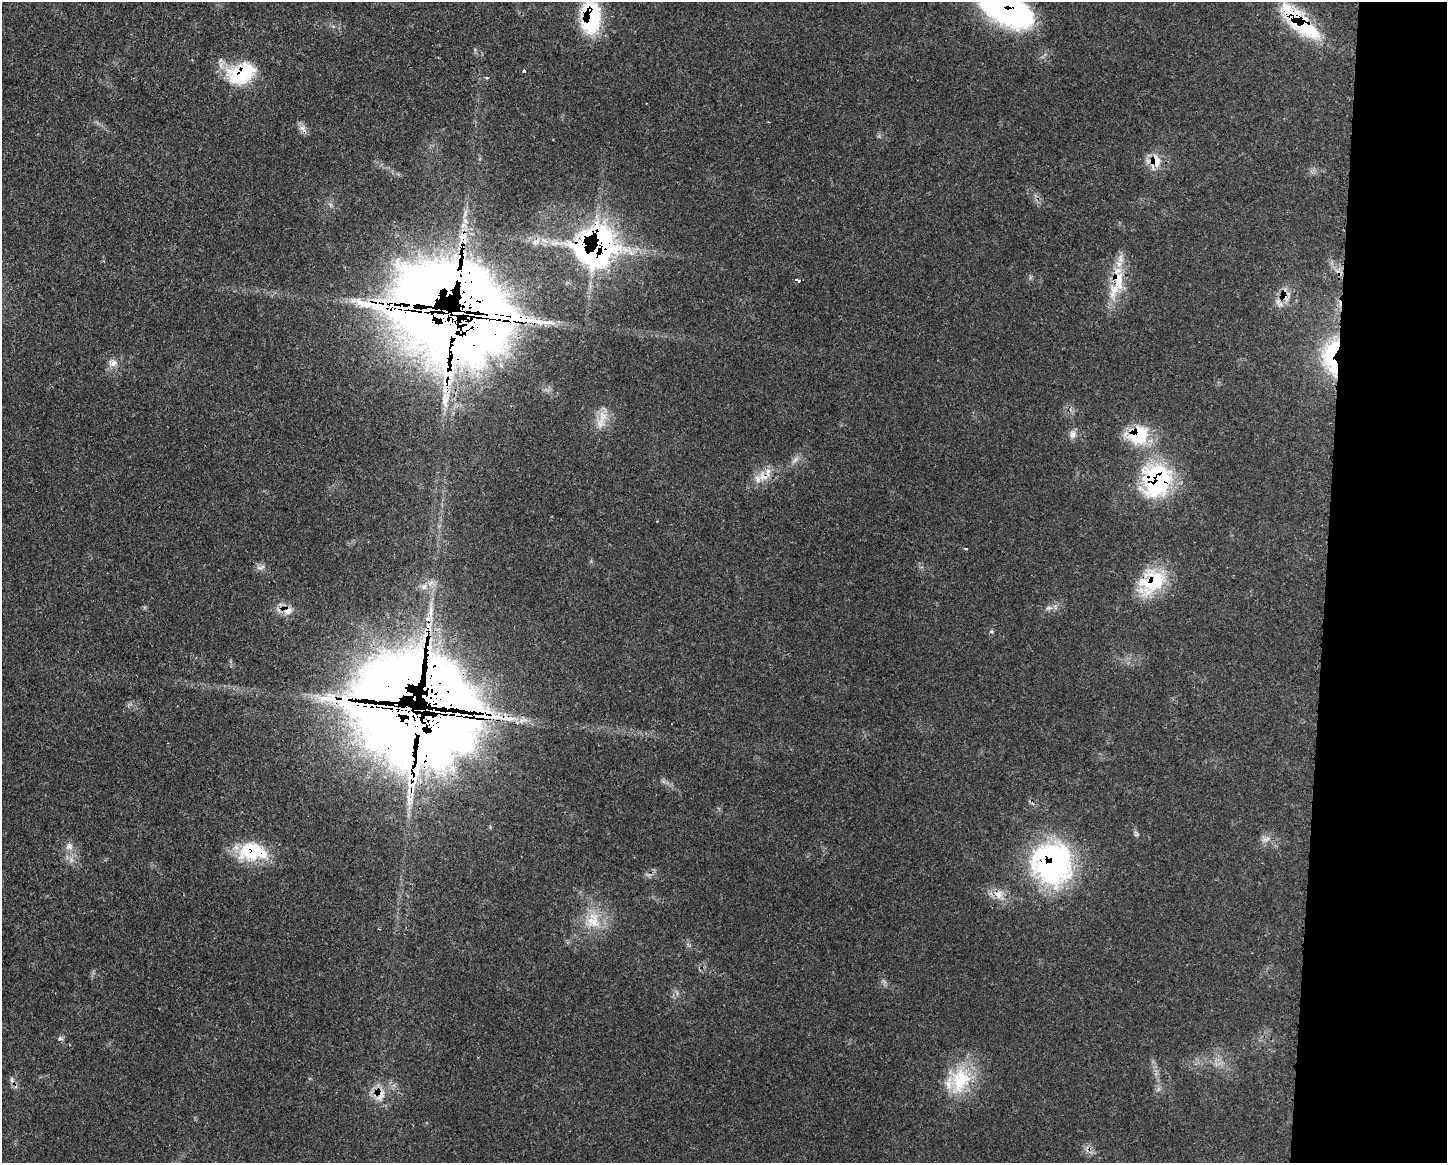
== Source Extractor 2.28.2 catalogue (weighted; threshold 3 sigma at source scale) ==
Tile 9 of 3 x 4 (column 3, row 3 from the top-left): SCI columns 3012-4456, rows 1171-2331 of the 4688 x 4656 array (HDU 1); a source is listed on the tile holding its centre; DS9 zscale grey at full resolution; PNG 1449 x 1165 px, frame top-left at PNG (2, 2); no overlay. Shown black and unused: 9% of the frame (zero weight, under 3 of 4 exposures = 2% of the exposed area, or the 3 px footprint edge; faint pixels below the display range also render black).
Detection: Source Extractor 2.28.2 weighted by HDU 2 'WHT'; one run over the whole footprint, this tile lists its part. Background 0.0546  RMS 0.0033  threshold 0.0148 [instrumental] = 3 sigma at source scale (4.5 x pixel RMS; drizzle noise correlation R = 1.50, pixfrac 1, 0.05/0.05 arcsec/px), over >= 5 px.
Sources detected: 60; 2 inside a brighter object's white glare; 4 cosmic-ray / hot-pixel residue — not listed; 11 inside a brighter listed object's ellipse — not listed separately; the other 43 listed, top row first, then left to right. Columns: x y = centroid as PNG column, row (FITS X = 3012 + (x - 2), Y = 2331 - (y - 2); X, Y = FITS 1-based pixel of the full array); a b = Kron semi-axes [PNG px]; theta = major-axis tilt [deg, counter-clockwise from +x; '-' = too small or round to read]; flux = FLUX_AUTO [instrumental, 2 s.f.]
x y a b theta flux
1007 10 59 28 -25 70
591 17 34 19 -89 29
1306 26 40 22 -41 22
524 71 3 3 - 0.65
241 74 37 25 22 20
487 78 3 3 - 0.88
303 128 12 8 -61 1.8
1156 161 21 15 87 5.7
465 221 9 6 -64 1.3
463 236 12 10 -34 3.9
596 247 32 30 34 140
799 280 5 3 - 4.4
1118 281 36 14 88 11
1284 297 19 10 -59 4.3
452 323 70 48 -38 2000
1333 352 50 26 60 26
113 363 13 9 1 2.4
445 401 22 11 78 5.1
602 420 31 12 72 5.6
1073 434 12 9 84 1.9
1138 435 28 23 5 16
795 460 13 6 48 1.7
763 476 16 11 -22 4.3
1156 480 41 35 76 41
657 521 2 2 - 0.25
965 548 3 2 - 0.83
261 568 14 5 24 1.2
1151 582 40 27 44 19
424 587 10 8 23 2.1
1049 608 9 4 8 1
288 611 13 10 46 3
439 693 129 80 54 1300
328 699 34 10 3 9.8
1136 834 8 7 - 0.75
1266 839 13 6 10 1.7
69 846 10 10 - 2.2
252 850 35 24 21 17
1052 863 51 48 -75 67
999 894 13 12 - 3.6
593 921 25 22 -84 11
60 1038 8 5 -1 0.77
960 1080 41 28 68 19
382 1094 20 7 85 3.4
Overlapping masked pixels (flux is a lower limit): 20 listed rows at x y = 1007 10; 591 17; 1306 26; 241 74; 1156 161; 463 236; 596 247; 1118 281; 1284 297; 452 323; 1333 352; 1138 435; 763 476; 1156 480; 1151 582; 288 611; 439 693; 252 850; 1052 863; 382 1094
Isophote crosses this tile's border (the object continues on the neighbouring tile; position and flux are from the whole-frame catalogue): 2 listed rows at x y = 1007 10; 591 17